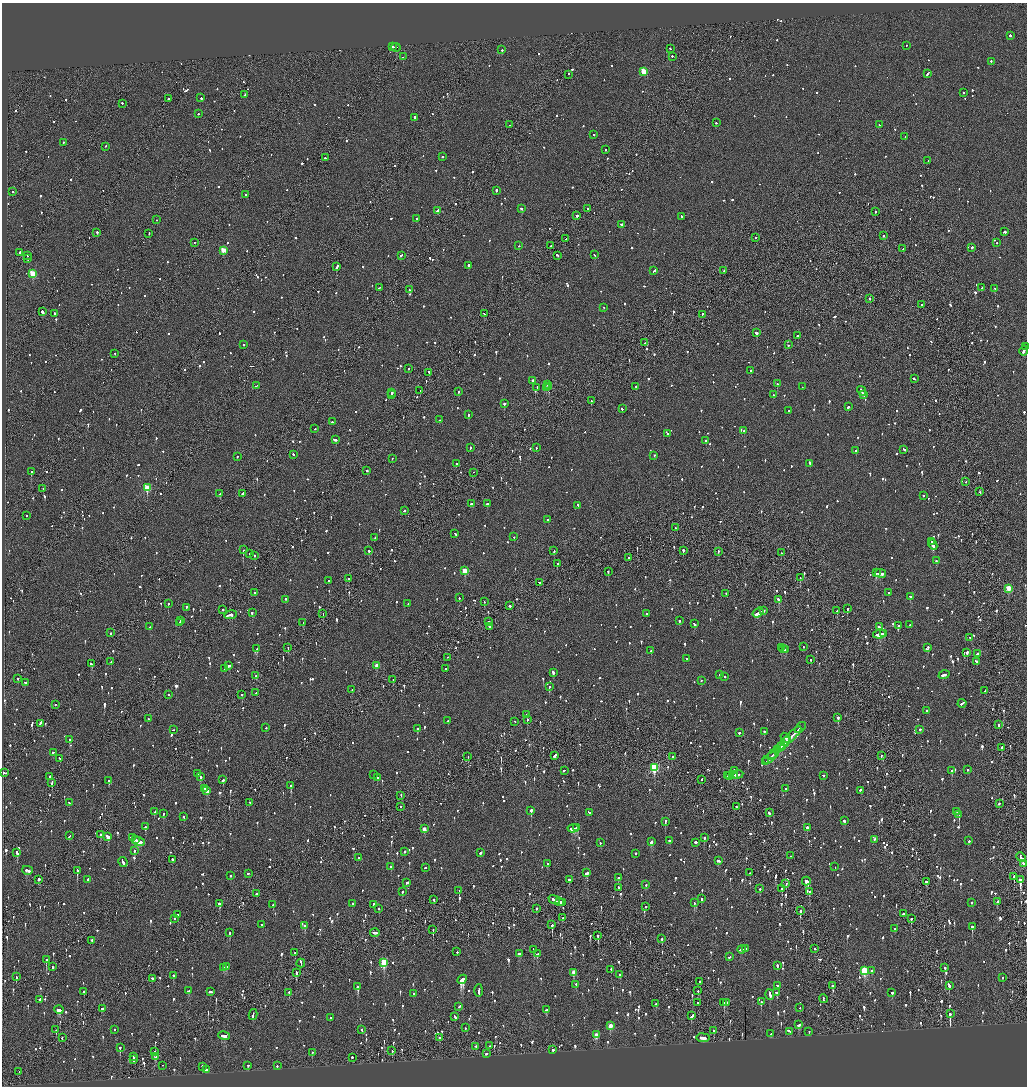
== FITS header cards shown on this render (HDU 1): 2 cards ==
NAXIS1  =                 2050
NAXIS2  =                 2168

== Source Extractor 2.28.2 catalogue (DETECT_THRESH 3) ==
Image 2050 x 2168 px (HDU 1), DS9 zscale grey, zoomed out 1/2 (1 PNG px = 2 x 2 image px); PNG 1029 x 1088 px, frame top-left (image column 2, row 2168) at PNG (2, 3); each listed source drawn as its Kron ellipse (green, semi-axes under 4 px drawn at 4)
Background -0.133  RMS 0.1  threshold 0.306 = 3 sigma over >= 5 px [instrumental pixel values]
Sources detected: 1843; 63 cannot appear on this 1/2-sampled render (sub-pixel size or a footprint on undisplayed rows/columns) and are neither listed nor drawn; of the other 1780, the 500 brightest by FLUX_AUTO listed and drawn (1280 fainter detections omitted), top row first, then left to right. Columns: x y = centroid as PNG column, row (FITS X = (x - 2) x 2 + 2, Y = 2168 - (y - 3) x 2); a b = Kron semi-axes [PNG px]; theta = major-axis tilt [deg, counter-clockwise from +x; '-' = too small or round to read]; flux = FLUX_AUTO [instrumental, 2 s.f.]
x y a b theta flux
1010 36 2 2 - 320
906 46 2 2 - 150
392 47 3 1 - 180
396 48 5 2 - 370
670 49 2 2 - 130
502 50 2 2 - 210
403 57 2 2 - 140
672 57 2 2 - 220
991 62 2 2 - 150
644 72 3 3 - 620
928 74 4 2 - 200
569 75 2 2 - 190
963 93 2 2 - 230
245 95 4 2 - 360
201 98 3 2 - 190
168 99 2 2 - 170
122 104 2 2 - 160
198 114 2 2 - 160
415 118 4 2 - 300
716 123 2 2 - 450
509 125 2 1 - 350
879 125 3 2 - 180
594 135 2 2 - 150
905 137 2 2 - 150
64 143 2 2 - 140
105 147 2 2 - 140
605 150 2 2 - 200
442 157 2 2 - 130
326 158 4 2 - 260
928 161 2 1 - 420
496 191 2 2 - 260
13 192 2 2 - 300
245 195 2 2 - 190
522 209 2 2 - 270
587 209 2 2 - 420
438 211 3 2 - 160
875 212 2 2 - 300
577 216 2 2 - 610
682 217 3 2 - 150
416 219 3 2 - 210
157 220 2 1 - 140
621 225 3 2 - 280
1004 232 3 2 - 290
97 233 2 1 - 490
149 234 2 1 - 150
883 236 2 2 - 150
755 238 2 2 - 180
566 239 2 2 - 190
194 243 2 1 - 170
997 243 2 2 - 140
519 246 2 1 - 140
550 246 2 2 - 150
972 248 2 2 - 240
903 249 2 2 - 140
223 251 3 3 - 420
19 253 3 2 - 280
594 255 3 2 - 210
28 256 2 2 - 230
401 256 4 2 - 200
557 256 3 2 - 220
28 259 2 2 - 230
468 266 2 2 - 810
336 267 3 2 - 960
654 271 4 2 - 250
724 271 2 1 - 130
33 274 3 3 - 830
379 288 3 2 - 180
981 288 2 1 - 540
995 289 3 2 - 130
409 290 2 2 - 200
870 299 2 2 - 350
922 305 2 1 - 150
603 308 2 2 - 150
42 312 3 2 - 1300
55 314 2 2 - 150
484 314 3 2 - 140
702 315 3 1 - 150
756 333 3 2 - 530
798 336 3 2 - 160
644 343 3 2 - 130
244 345 2 2 - 180
788 345 2 2 - 200
1025 347 3 1 - 180
1024 351 5 2 - 360
115 354 2 1 - 240
408 369 2 2 - 180
751 371 2 2 - 140
429 373 3 1 - 320
914 379 3 2 - 260
532 381 2 2 - 140
777 384 2 2 - 420
548 385 3 2 - 1800
256 386 4 2 - 160
548 387 3 1 - 860
636 387 2 2 - 160
802 387 2 2 - 150
537 388 3 2 - 140
546 388 2 2 - 780
420 391 2 1 - 220
862 391 5 2 - 340
458 392 2 2 - 140
392 393 2 2 - 280
392 395 3 2 - 190
774 395 2 2 - 140
864 395 3 2 - 180
591 401 2 2 - 300
504 404 2 2 - 1300
848 407 2 2 - 270
622 409 2 2 - 170
789 411 3 2 - 140
468 415 2 2 - 290
440 420 3 2 - 390
332 422 2 2 - 140
315 429 2 2 - 180
744 431 2 2 - 160
668 434 2 2 - 170
335 440 4 2 - 290
706 441 2 2 - 160
470 448 3 2 - 180
536 448 2 1 - 200
904 450 3 2 - 160
856 451 2 2 - 160
293 455 2 2 - 130
654 456 2 2 - 170
237 457 2 2 - 140
392 459 2 1 - 200
456 464 2 2 - 200
810 464 3 2 - 210
367 471 2 2 - 230
31 472 2 2 - 190
473 473 2 1 - 140
966 482 2 2 - 130
147 488 3 3 - 900
43 489 2 1 - 130
980 492 2 2 - 150
220 494 3 2 - 380
242 494 3 2 - 330
923 496 2 2 - 140
471 504 3 2 - 170
487 504 2 2 - 460
578 506 2 2 - 130
404 511 3 2 - 170
26 516 2 1 - 240
548 520 2 2 - 140
675 528 2 2 - 310
455 534 3 2 - 140
514 537 2 2 - 150
375 538 2 2 - 240
931 542 2 2 - 320
933 545 5 2 - 480
243 550 2 2 - 210
369 551 2 2 - 320
554 551 2 2 - 730
683 551 2 2 - 330
718 552 2 2 - 230
781 553 2 1 - 180
250 554 2 2 - 140
255 556 2 2 - 130
629 558 2 2 - 520
936 561 2 2 - 250
557 564 2 2 - 240
465 571 3 3 - 580
608 572 2 2 - 170
876 573 3 2 - 550
881 574 5 2 - 330
800 578 2 1 - 150
348 579 2 2 - 170
328 581 2 2 - 160
540 583 2 1 - 310
1008 589 3 3 - 550
254 593 2 2 - 160
889 593 2 2 - 340
726 594 2 2 - 250
910 597 3 2 - 160
459 598 2 2 - 180
285 600 2 2 - 380
778 600 2 2 - 250
484 602 2 1 - 160
168 604 2 2 - 150
408 604 2 2 - 160
510 606 2 2 - 520
186 608 4 2 - 190
848 609 2 2 - 490
223 610 2 2 - 180
763 611 3 2 - 200
837 611 2 2 - 170
252 613 2 2 - 790
758 613 6 2 35 950
323 614 2 2 - 600
647 614 2 2 - 230
231 615 6 2 10 1300
180 621 3 2 - 330
679 621 2 2 - 240
488 622 2 2 - 590
179 623 2 2 - 270
303 623 2 2 - 180
694 624 3 2 - 180
910 625 2 2 - 130
898 626 2 2 - 160
150 627 2 2 - 280
489 627 2 2 - 310
880 627 3 1 - 160
111 633 2 2 - 170
884 634 3 1 - 180
879 635 6 2 10 860
970 638 3 2 - 260
803 647 2 1 - 130
288 648 2 1 - 170
781 648 3 2 - 150
928 648 2 2 - 200
257 649 2 2 - 320
783 649 3 2 - 250
785 650 3 2 - 250
651 651 2 2 - 180
967 653 2 2 - 430
977 654 3 2 - 270
448 658 2 1 - 180
686 659 2 2 - 140
811 660 2 2 - 230
111 662 2 2 - 250
976 662 3 2 - 260
91 664 2 2 - 340
377 665 3 2 - 200
229 666 4 2 - 180
225 669 2 2 - 130
446 669 2 2 - 190
553 673 3 2 - 230
720 675 2 2 - 280
944 675 5 2 - 310
256 676 2 2 - 230
725 677 2 2 - 230
18 679 2 2 - 460
393 680 2 1 - 140
701 681 2 2 - 190
25 683 2 2 - 190
549 687 2 2 - 320
352 690 2 2 - 160
985 691 2 2 - 140
256 693 2 1 - 240
168 695 2 2 - 140
242 695 2 1 - 200
962 704 4 2 - 370
55 705 2 2 - 150
926 711 2 2 - 150
527 715 2 2 - 400
838 718 2 2 - 310
148 719 2 2 - 370
527 720 2 2 - 220
448 721 2 2 - 170
515 722 2 2 - 130
40 724 4 1 - 380
999 725 2 1 - 300
266 728 2 2 - 140
800 728 6 2 44 370
417 729 2 2 - 240
173 730 2 2 - 290
920 730 2 2 - 230
764 732 2 2 - 180
739 733 2 2 - 760
791 736 13 2 45 1300
786 738 6 2 -40 250
69 740 2 2 - 340
784 744 7 2 44 690
780 748 5 1 - 470
1001 748 3 2 - 210
778 750 3 2 - 360
53 753 3 2 - 160
773 754 6 2 42 460
555 756 4 2 - 230
881 756 2 2 - 180
468 757 2 2 - 220
672 757 2 2 - 130
770 758 7 3 36 630
60 759 3 2 - 160
766 762 4 1 - 250
654 768 4 3 - 1700
967 770 2 2 - 180
564 771 3 2 - 140
734 771 2 2 - 130
952 771 2 2 - 310
3 773 2 2 - 150
198 774 2 2 - 140
373 775 2 1 - 180
737 775 6 2 7 350
728 776 4 2 - 170
730 776 3 1 - 180
733 776 4 1 - 220
823 776 2 2 - 160
49 777 2 2 - 240
201 777 3 2 - 250
377 778 2 2 - 170
223 780 2 2 - 370
702 780 2 2 - 370
109 781 3 2 - 280
52 783 3 2 - 290
291 786 2 2 - 660
205 789 2 2 - 140
786 789 2 2 - 160
207 791 3 2 - 290
860 791 3 2 - 130
401 796 2 1 - 200
69 803 2 2 - 140
250 803 2 2 - 150
999 804 2 1 - 490
400 807 2 1 - 180
736 807 2 1 - 300
531 811 3 2 - 450
155 812 3 2 - 350
957 812 3 2 - 210
589 813 3 2 - 140
769 813 3 2 - 320
164 814 2 2 - 410
959 815 2 2 - 680
184 817 2 2 - 240
844 821 3 2 - 190
665 822 3 2 - 240
146 827 2 2 - 330
577 828 3 1 - 570
807 828 2 2 - 370
424 829 3 2 - 190
573 829 5 3 - 850
101 835 2 2 - 140
69 836 3 2 - 200
108 837 4 2 - 770
132 838 4 2 - 290
704 838 2 2 - 310
135 840 4 2 - 350
874 840 2 2 - 180
669 841 2 2 - 240
969 841 2 2 - 140
139 842 6 3 -16 530
651 842 3 2 - 440
600 843 2 2 - 180
696 843 2 2 - 380
135 851 2 2 - 170
404 852 2 2 - 1000
17 853 4 2 - 580
480 853 3 2 - 160
636 854 2 2 - 290
791 856 2 2 - 130
359 858 2 2 - 490
1021 858 5 2 - 700
173 860 2 2 - 140
718 861 4 2 - 160
123 862 5 2 - 520
547 864 2 2 - 290
1023 864 3 2 - 380
391 867 2 2 - 280
835 867 2 1 - 140
425 868 2 2 - 170
27 871 5 2 - 440
77 871 3 2 - 760
587 873 3 2 - 410
750 873 2 2 - 160
248 874 3 2 - 140
231 876 3 2 - 180
1014 877 3 1 - 140
618 878 2 2 - 480
39 880 2 2 - 550
88 880 3 2 - 340
569 880 2 2 - 390
1020 880 3 2 - 3200
806 882 4 3 - 890
926 882 3 2 - 330
407 883 3 2 - 160
786 884 2 1 - 150
646 885 2 2 - 150
618 888 3 2 - 160
760 889 2 2 - 170
782 889 2 2 - 190
459 891 2 2 - 180
402 892 2 2 - 210
809 892 2 2 - 220
256 894 2 2 - 290
702 899 2 2 - 270
433 900 3 2 - 310
554 900 6 2 -23 570
559 902 3 2 - 880
997 902 2 2 - 220
562 903 2 2 - 630
694 903 2 2 - 300
971 903 2 2 - 130
219 904 3 2 - 210
353 904 2 2 - 180
273 905 2 2 - 180
374 905 2 2 - 340
646 907 2 2 - 250
379 909 2 2 - 150
536 909 2 2 - 230
800 911 3 1 - 2400
903 914 2 2 - 360
178 915 2 2 - 220
562 918 2 2 - 130
174 919 2 2 - 150
911 919 2 2 - 260
262 925 2 2 - 130
552 925 2 1 - 950
305 926 2 2 - 290
972 927 3 2 - 250
895 929 2 2 - 140
433 930 3 1 - 270
230 933 3 2 - 300
375 933 5 2 - 230
598 936 3 1 - 970
662 939 2 2 - 140
92 941 3 2 - 340
745 949 2 2 - 390
815 949 3 2 - 150
534 950 3 2 - 420
742 950 4 2 - 580
457 952 2 2 - 200
295 953 2 2 - 130
519 954 3 2 - 150
537 954 3 2 - 180
729 957 2 2 - 200
46 960 3 1 - 560
301 963 4 1 - 440
384 963 4 3 - 1200
777 966 3 2 - 220
53 967 2 2 - 320
226 967 3 2 - 180
223 968 3 2 - 170
945 968 2 2 - 330
611 970 2 1 - 160
864 971 4 3 - 1200
872 971 2 2 - 160
296 973 3 2 - 860
574 973 3 2 - 310
620 975 2 2 - 150
174 976 2 2 - 550
16 977 3 2 - 180
1002 978 2 2 - 150
152 979 2 2 - 390
462 980 5 3 - 2300
700 982 2 2 - 420
576 985 2 2 - 200
778 986 3 2 - 310
832 986 2 2 - 500
949 986 3 2 - 580
358 987 3 2 - 900
189 991 3 2 - 270
479 991 6 2 89 350
698 991 2 2 - 170
84 992 2 2 - 140
210 992 3 2 - 520
289 993 2 1 - 190
777 993 3 2 - 140
892 993 2 2 - 250
414 994 2 2 - 1000
770 995 5 2 - 300
823 999 4 1 - 360
39 1000 2 2 - 180
761 1002 3 2 - 170
698 1003 2 2 - 190
724 1003 3 2 - 360
727 1003 2 2 - 180
656 1004 4 2 - 260
459 1007 3 2 - 190
800 1008 2 2 - 150
102 1009 2 2 - 190
59 1010 4 2 - 340
546 1010 3 2 - 260
950 1014 3 2 - 1100
253 1015 5 2 - 430
692 1016 4 2 - 180
455 1017 3 2 - 240
331 1018 2 1 - 320
799 1025 3 2 - 170
610 1026 3 2 - 380
466 1028 2 2 - 220
56 1030 2 2 - 230
114 1030 2 2 - 260
362 1030 3 2 - 170
714 1031 2 2 - 190
789 1032 4 2 - 280
809 1032 2 2 - 140
771 1034 3 2 - 140
596 1035 3 2 - 290
224 1036 6 3 -12 430
62 1038 3 2 - 150
439 1038 2 2 - 140
703 1038 6 2 -6 400
490 1046 3 2 - 240
476 1047 3 1 - 760
120 1048 2 2 - 470
553 1050 2 2 - 1200
392 1051 3 2 - 180
154 1052 2 2 - 520
312 1053 2 2 - 160
486 1054 2 2 - 620
134 1057 3 1 - 210
156 1057 3 2 - 140
352 1058 2 2 - 360
134 1060 4 2 - 300
163 1066 2 1 - 180
248 1066 3 2 - 170
277 1066 2 2 - 170
202 1067 2 2 - 180
206 1070 2 2 - 260
19 1072 2 1 - 190
At the frame edge (FLAGS 8, measured only in part): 1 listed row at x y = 1025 347
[1280 fainter detections neither listed nor drawn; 63 sub-pixel or undisplayed-footprint detections neither listed nor drawn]